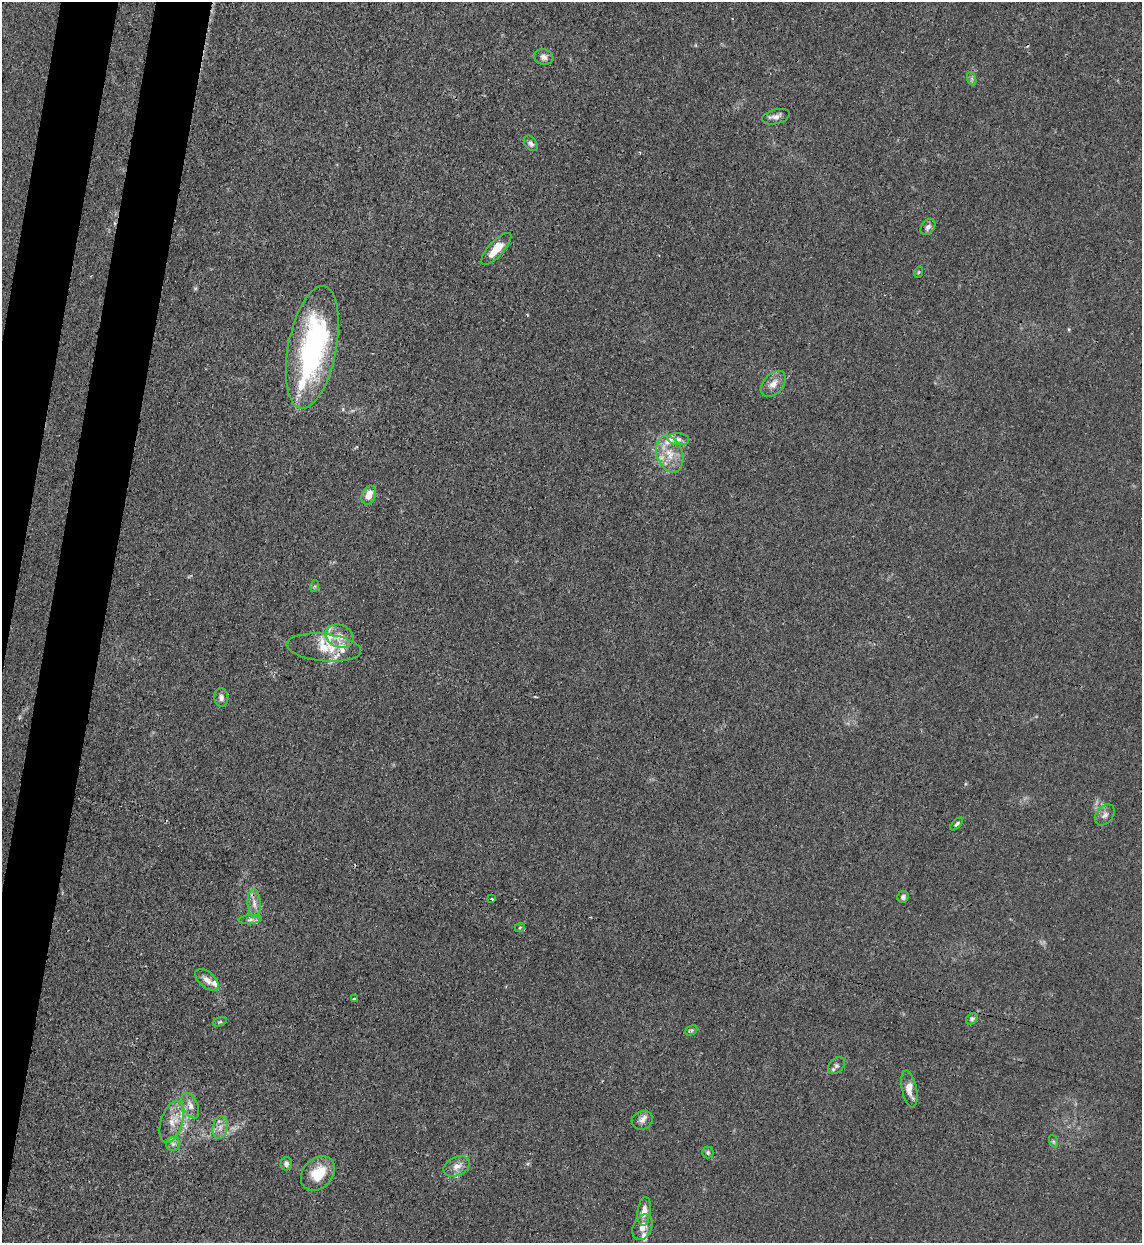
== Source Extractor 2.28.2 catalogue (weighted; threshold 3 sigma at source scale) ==
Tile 7 of 4 x 4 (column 3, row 2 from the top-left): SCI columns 2611-3750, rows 2508-3748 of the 5101 x 5011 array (HDU 1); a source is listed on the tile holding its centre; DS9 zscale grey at full resolution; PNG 1144 x 1245 px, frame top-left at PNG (2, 2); each listed source drawn as its Kron ellipse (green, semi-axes under 4 px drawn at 4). Shown black and unused: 6% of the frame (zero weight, under 3 of 4 exposures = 7% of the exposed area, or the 3 px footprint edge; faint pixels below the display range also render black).
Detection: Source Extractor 2.28.2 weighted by HDU 2 'WHT'; one run over the whole footprint, this tile lists its part. Background 0.0171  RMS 0.0027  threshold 0.0122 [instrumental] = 3 sigma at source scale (4.5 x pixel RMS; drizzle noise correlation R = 1.50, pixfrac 1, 0.05/0.05 arcsec/px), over >= 5 px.
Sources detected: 55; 1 too faint to see at this stretch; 1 inside a brighter object's white glare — neither listed nor drawn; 11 inside a brighter listed object's ellipse — not listed separately; the other 42 listed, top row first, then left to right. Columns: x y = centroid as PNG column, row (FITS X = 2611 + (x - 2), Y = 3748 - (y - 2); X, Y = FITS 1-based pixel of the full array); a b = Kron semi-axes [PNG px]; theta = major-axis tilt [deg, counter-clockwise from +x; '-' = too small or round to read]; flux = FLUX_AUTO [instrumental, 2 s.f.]
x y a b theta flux
544 57 10 7 -15 1.3
972 79 7 4 -72 0.61
776 117 14 7 14 1.5
531 143 9 5 -53 0.92
928 227 9 6 53 1
496 249 20 7 48 5.1
919 272 6 3 70 0.27
312 347 62 24 79 57
773 384 15 10 48 2.5
678 439 11 6 -6 1.2
670 454 19 13 -71 5.2
369 495 10 7 68 3.3
315 586 6 4 71 0.37
339 636 14 11 -23 3.4
324 648 37 13 -6 7
221 698 9 7 -83 1.1
1105 815 12 8 50 1.3
957 824 8 4 47 0.55
903 897 6 5 - 0.75
492 899 3 3 - 1.6
254 904 14 6 -86 1.9
250 920 11 4 5 1.1
520 927 5 3 - 0.28
207 980 14 7 -40 2.1
355 999 3 3 - 0.57
972 1019 6 5 - 0.62
220 1022 7 4 19 0.45
691 1030 6 4 28 0.46
836 1066 10 7 44 0.87
909 1089 19 7 -79 2.9
190 1106 14 7 -65 1.8
642 1120 11 9 25 1.4
172 1122 21 11 73 4
220 1127 11 7 79 2
1053 1141 6 4 -72 0.46
173 1144 7 7 - 0.96
708 1152 6 5 - 0.51
286 1164 7 6 - 0.87
457 1166 14 9 25 2.3
318 1173 19 14 46 8.1
644 1211 14 6 83 2.3
642 1227 13 9 65 2.3